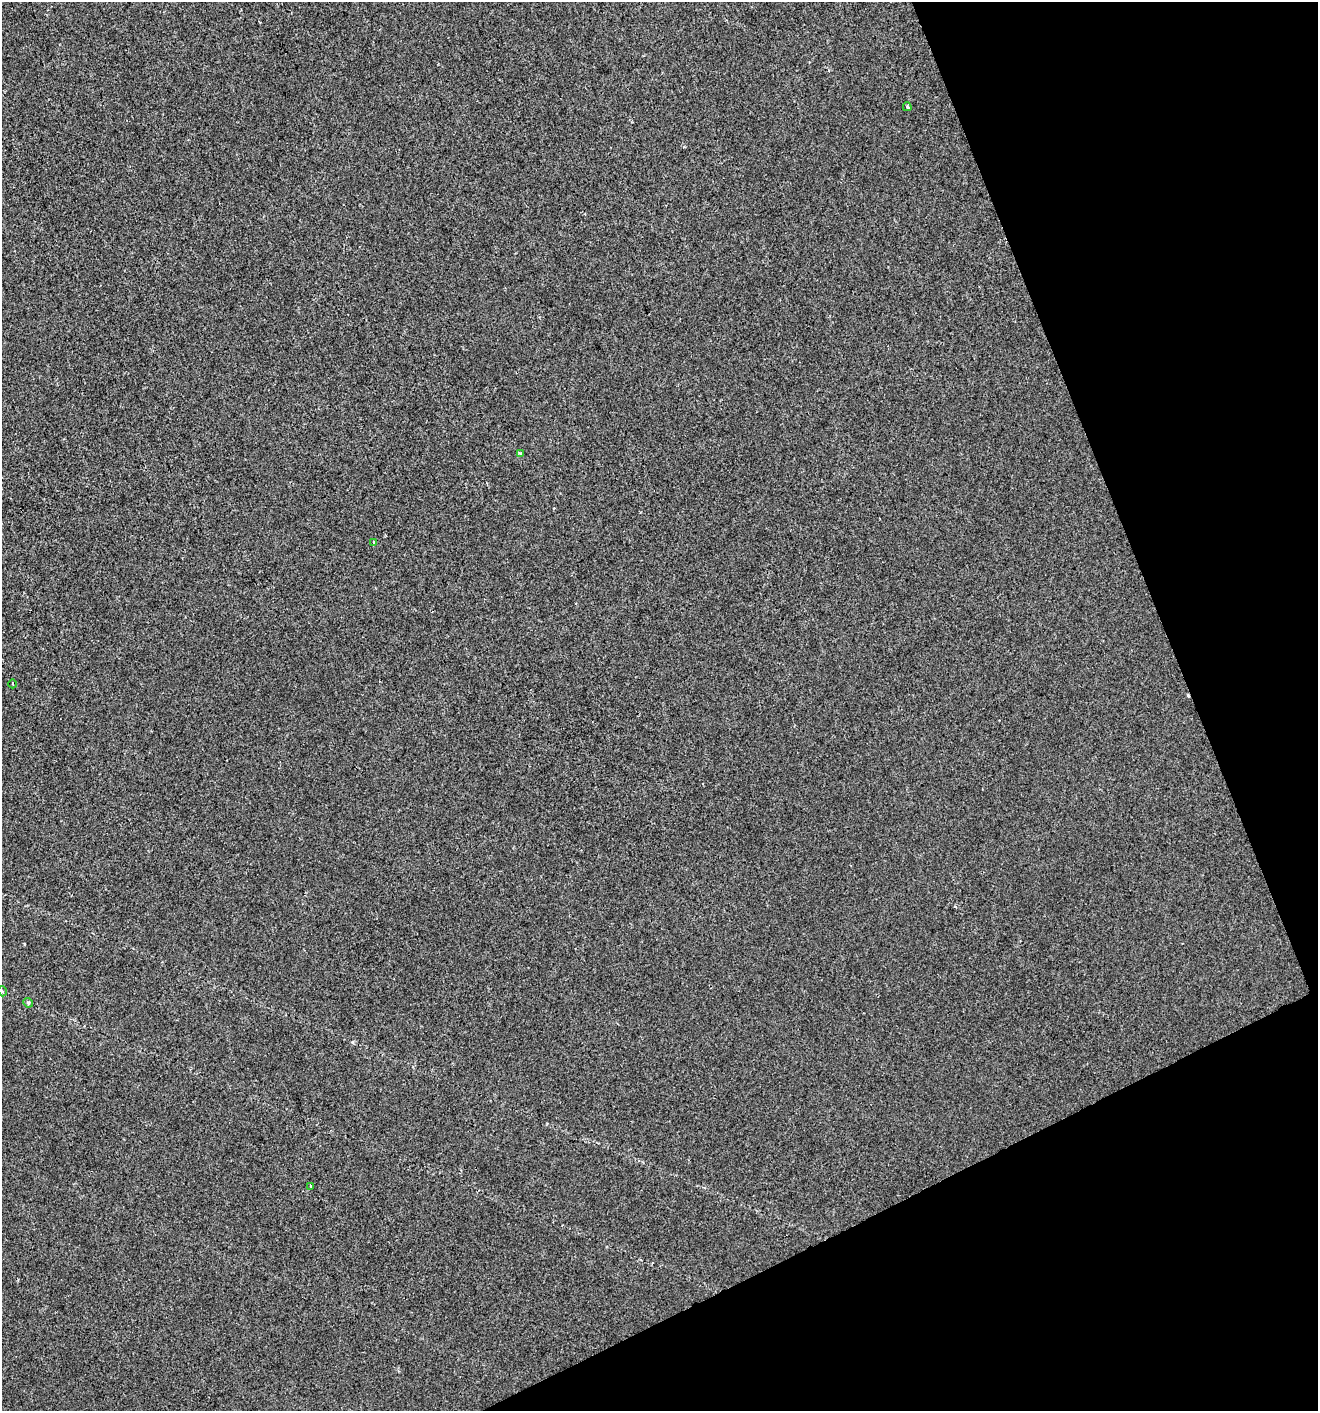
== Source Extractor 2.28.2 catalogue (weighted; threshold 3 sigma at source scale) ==
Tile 12 of 4 x 4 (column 4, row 3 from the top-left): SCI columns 4036-5351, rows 1411-2819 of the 5495 x 5637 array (HDU 1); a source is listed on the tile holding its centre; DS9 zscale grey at full resolution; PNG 1320 x 1413 px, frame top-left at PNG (2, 2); each listed source drawn as its Kron ellipse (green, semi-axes under 4 px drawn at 4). Shown black and unused: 20% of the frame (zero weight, under 2 of 3 exposures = <1% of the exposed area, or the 3 px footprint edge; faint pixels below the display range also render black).
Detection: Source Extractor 2.28.2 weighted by HDU 2 'WHT'; one run over the whole footprint, this tile lists its part. Background 0.00269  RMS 0.0048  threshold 0.0217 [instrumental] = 3 sigma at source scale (4.5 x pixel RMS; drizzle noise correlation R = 1.50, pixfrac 1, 0.0396/0.0396 arcsec/px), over >= 5 px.
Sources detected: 8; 1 cosmic-ray / hot-pixel residue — neither listed nor drawn; the other 7 listed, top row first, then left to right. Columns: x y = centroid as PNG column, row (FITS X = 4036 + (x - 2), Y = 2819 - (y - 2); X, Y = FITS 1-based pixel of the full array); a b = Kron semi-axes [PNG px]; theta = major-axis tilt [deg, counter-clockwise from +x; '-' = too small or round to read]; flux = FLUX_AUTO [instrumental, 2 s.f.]
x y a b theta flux
907 107 4 3 - 2.2
520 454 3 3 - 0.8
374 542 3 3 - 0.53
13 684 4 2 - 0.41
2 991 5 3 - 0.57
28 1003 5 4 - 0.68
311 1186 4 3 - 0.53